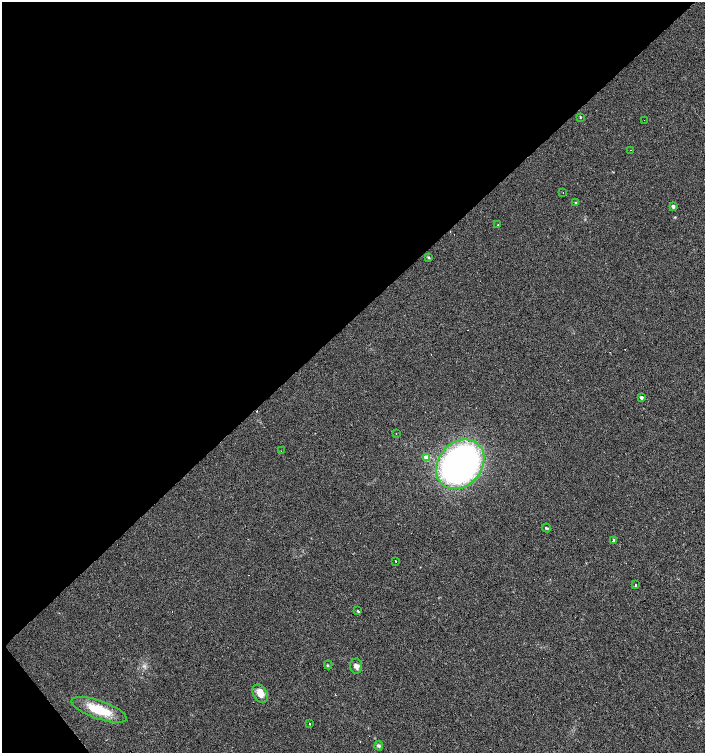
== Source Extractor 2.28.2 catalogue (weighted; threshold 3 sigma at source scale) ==
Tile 5 of 4 x 4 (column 1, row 2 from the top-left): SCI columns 205-1609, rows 3003-4503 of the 5965 x 6004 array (HDU 1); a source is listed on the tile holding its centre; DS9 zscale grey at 2 x 2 block average (1 PNG px = mean of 2 x 2 image px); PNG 707 x 755 px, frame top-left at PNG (2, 2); each listed source drawn as its Kron ellipse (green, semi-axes under 4 px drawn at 4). Shown black and unused: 43% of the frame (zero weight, under 2 of 3 exposures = <1% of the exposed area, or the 3 px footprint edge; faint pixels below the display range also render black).
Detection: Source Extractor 2.28.2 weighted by HDU 2 'WHT'; one run over the whole footprint, this tile lists its part. Background 0.0211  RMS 0.0055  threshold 0.0249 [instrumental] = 3 sigma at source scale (4.5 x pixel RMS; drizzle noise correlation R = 1.50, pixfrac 1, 0.0396/0.0396 arcsec/px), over >= 5 px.
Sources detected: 39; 13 cosmic-ray / hot-pixel residue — neither listed nor drawn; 2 inside a brighter listed object's ellipse — not listed separately; the other 24 listed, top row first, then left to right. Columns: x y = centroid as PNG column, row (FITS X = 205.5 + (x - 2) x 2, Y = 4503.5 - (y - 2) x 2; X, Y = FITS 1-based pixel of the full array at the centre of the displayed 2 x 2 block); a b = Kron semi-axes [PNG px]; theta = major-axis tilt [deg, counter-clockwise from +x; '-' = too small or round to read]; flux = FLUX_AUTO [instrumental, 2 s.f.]
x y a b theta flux
580 117 3 2 - 0.83
644 120 2 2 - 0.6
630 150 2 2 - 1.5
563 193 2 2 - 0.34
575 202 3 3 - 0.89
673 206 2 2 - 5.9
498 225 2 2 - 2.1
428 257 3 3 - 1.1
641 398 2 2 - 5.3
396 434 2 2 - 0.52
281 451 2 2 - 0.45
427 457 3 3 - 22
460 464 27 21 48 560
546 528 4 3 - 1.5
613 540 2 2 - 3
396 561 2 2 - 1.2
636 585 2 2 - 18
358 611 3 2 - 6.8
328 665 4 2 - 0.64
356 666 7 6 - 4.8
260 694 10 7 -59 11
99 710 29 9 -19 39
310 724 2 2 - 0.69
379 746 5 4 - 2.2
Diffuse or blended objects may show on this block-average render without a row.